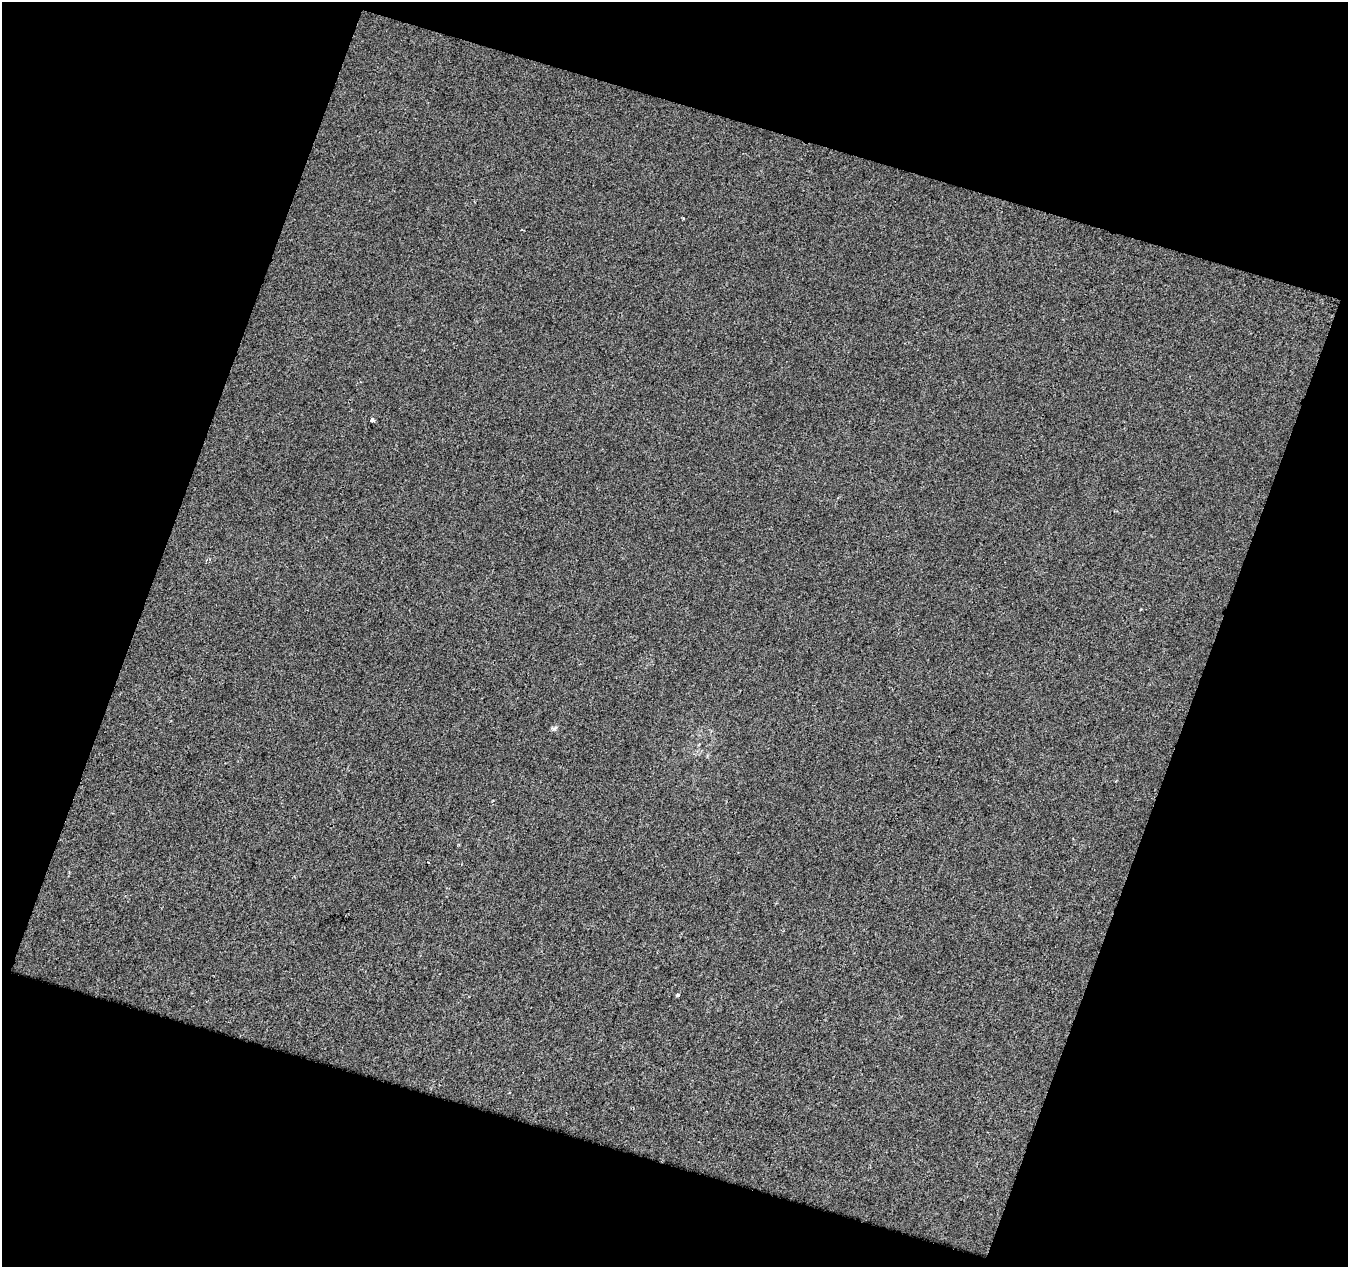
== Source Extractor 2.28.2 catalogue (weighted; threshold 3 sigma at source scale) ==
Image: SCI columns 4024-5369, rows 3164-4428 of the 5369 x 5527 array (HDU 1 of 3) = the unmasked area's bounding box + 8 px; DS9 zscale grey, full resolution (1 PNG px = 1 image px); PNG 1350 x 1269 px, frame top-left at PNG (2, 2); no overlay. Shown black and unused: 39% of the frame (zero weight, under 2 of 3 exposures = <1% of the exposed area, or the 3 px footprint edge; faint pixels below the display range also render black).
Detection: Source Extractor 2.28.2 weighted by HDU 2 'WHT'. Background 0.00112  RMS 0.0049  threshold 0.022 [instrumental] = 3 sigma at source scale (4.5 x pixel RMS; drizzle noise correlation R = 1.50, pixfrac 1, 0.0396/0.0396 arcsec/px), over >= 5 px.
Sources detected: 4; all 4 listed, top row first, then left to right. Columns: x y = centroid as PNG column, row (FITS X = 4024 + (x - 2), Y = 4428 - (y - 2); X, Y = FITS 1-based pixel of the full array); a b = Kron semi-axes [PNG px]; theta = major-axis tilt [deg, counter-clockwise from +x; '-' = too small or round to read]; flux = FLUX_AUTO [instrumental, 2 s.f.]
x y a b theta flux
683 218 3 2 - 0.49
372 420 4 3 - 3.7
555 728 8 4 53 0.94
678 995 4 3 - 0.94